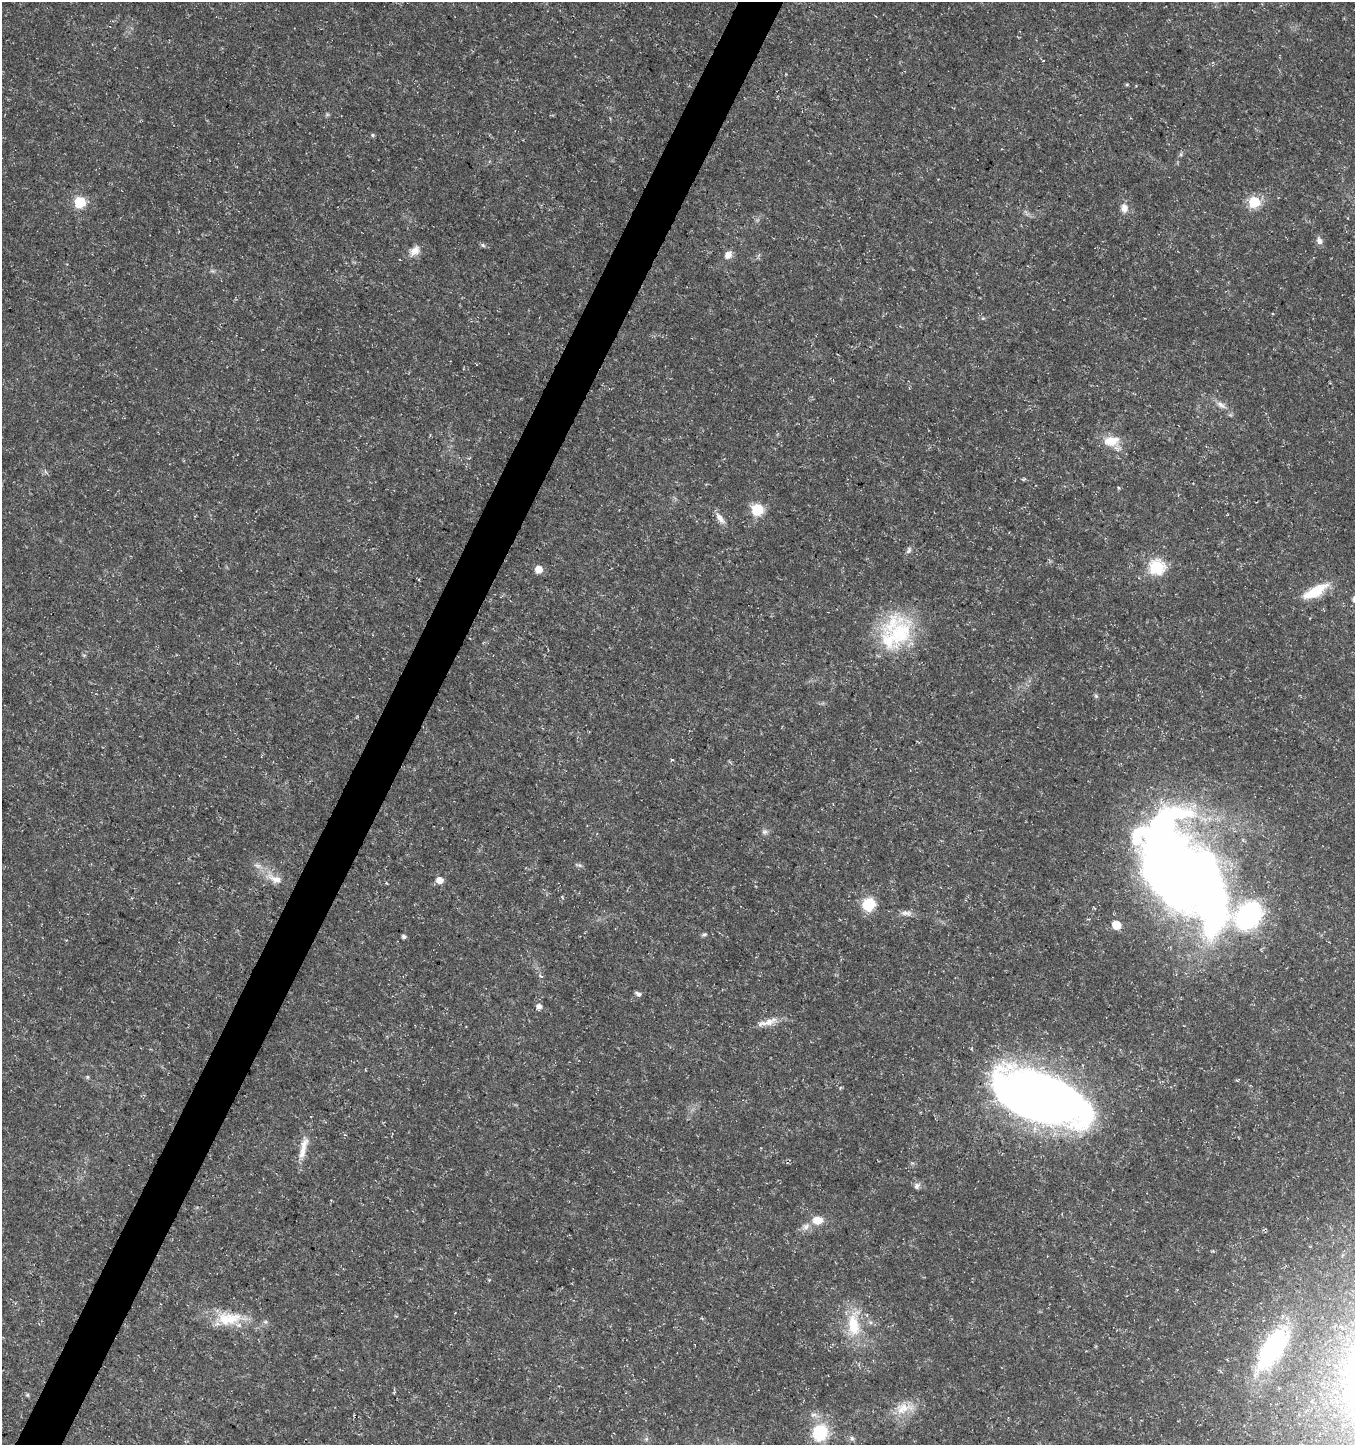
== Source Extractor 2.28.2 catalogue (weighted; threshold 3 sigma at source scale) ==
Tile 7 of 4 x 4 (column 3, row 2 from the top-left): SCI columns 2903-4255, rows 2895-4337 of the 5872 x 5780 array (HDU 1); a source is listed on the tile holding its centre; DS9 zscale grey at full resolution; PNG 1357 x 1447 px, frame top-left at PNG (2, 2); no overlay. Shown black and unused: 3% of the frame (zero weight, under 3 of 5 exposures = <1% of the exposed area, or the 3 px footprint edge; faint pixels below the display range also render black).
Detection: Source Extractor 2.28.2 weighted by HDU 2 'WHT'; one run over the whole footprint, this tile lists its part. Background 0.0108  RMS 0.0022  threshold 0.0101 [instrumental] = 3 sigma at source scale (4.5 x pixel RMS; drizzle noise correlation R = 1.50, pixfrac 1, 0.0396/0.0396 arcsec/px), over >= 5 px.
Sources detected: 59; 3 inside a brighter object's white glare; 1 cosmic-ray / hot-pixel residue — not listed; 3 inside a brighter listed object's ellipse — not listed separately; the other 52 listed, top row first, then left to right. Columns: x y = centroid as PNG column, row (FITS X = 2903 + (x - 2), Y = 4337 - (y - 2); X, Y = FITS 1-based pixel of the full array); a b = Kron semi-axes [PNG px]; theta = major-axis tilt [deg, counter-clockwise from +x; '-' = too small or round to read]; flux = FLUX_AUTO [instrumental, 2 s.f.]
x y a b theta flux
1127 84 5 3 - 0.25
372 135 5 4 - 0.34
1181 154 6 4 72 0.36
79 202 6 6 - 18
1254 202 6 6 - 20
1124 208 13 9 -83 1.6
1319 241 10 7 -70 0.98
483 245 6 5 - 0.43
415 251 15 11 40 2
728 255 11 8 51 1.5
983 318 6 4 17 0.29
1221 405 14 7 -32 1.4
1111 441 22 13 3 4.3
1118 488 5 3 - 0.24
757 510 6 6 - 23
720 518 17 7 -52 1.7
909 550 10 6 67 0.67
1156 567 7 7 - 28
538 569 7 7 - 2.2
1315 591 33 12 29 6.7
900 633 50 38 -69 20
1096 696 5 5 - 0.37
672 760 3 3 - 0.66
764 832 8 7 - 0.74
579 865 10 3 -14 0.42
1183 877 87 72 -24 250
275 879 26 11 -26 3.5
440 880 7 6 - 1.9
386 883 4 3 - 0.24
868 905 12 11 - 7.6
906 913 16 7 -4 1.3
1116 925 6 5 - 6.9
704 934 7 5 16 0.42
404 937 4 4 - 0.62
541 976 6 3 -36 0.31
638 994 7 5 -33 0.81
539 1006 6 5 - 1.2
768 1022 24 8 18 2.6
87 1077 6 4 -90 0.29
1041 1097 86 41 -22 200
302 1152 30 8 76 3.2
917 1186 8 7 - 0.87
818 1220 12 9 -4 3.1
806 1226 12 9 41 1.5
229 1319 36 17 4 8
853 1324 38 17 -90 8.9
1272 1348 43 17 57 29
27 1395 5 5 - 0.3
903 1408 29 15 11 4.9
814 1414 8 5 4 0.81
820 1433 20 17 65 9.8
852 1438 7 5 -67 0.54